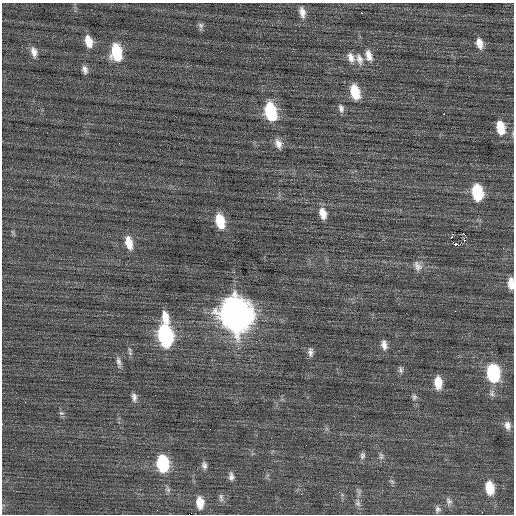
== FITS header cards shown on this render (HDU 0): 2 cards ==
NAXIS1  =                  512 / Axis length
NAXIS2  =                  512 / Axis length

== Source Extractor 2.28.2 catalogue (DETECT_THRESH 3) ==
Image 512 x 512 px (HDU 0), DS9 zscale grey, 1 PNG px = 1 image px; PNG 516 x 516 px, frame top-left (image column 1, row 512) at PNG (2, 3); no overlay
Background 0.0934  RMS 0.74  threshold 2.21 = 3 sigma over >= 5 px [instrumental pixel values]
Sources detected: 57; all 57 listed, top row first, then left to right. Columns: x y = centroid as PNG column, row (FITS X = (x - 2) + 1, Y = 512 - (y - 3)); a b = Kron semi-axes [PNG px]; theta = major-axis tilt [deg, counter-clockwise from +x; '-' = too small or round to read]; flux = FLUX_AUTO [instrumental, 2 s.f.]
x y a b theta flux
302 12 15 8 -78 370
361 13 2 2 - 290
201 26 11 6 -89 150
88 41 14 8 -74 690
479 43 14 9 -74 450
34 52 15 8 -76 360
116 52 16 10 -84 2400
369 55 16 9 -75 490
351 57 14 8 -67 380
359 59 16 9 -70 390
85 70 10 7 -75 240
355 92 15 8 -74 1300
341 108 11 7 -78 200
270 111 15 9 -76 3500
444 114 2 2 - 280
500 128 15 9 -79 1100
278 144 13 9 -69 360
477 192 13 9 -80 2600
323 213 13 8 -74 550
220 221 14 8 -76 1500
13 232 7 4 -70 81
465 235 3 2 - 5600
451 237 2 2 - 4600
465 240 3 2 - 36
129 243 16 8 -77 740
455 244 3 2 - 87
417 266 14 10 -64 370
511 284 12 6 -87 520
235 314 17 13 -77 79000
165 318 16 9 -76 700
165 336 15 9 -79 8200
384 345 13 7 -79 310
130 350 8 5 -70 120
310 352 13 7 -86 220
119 362 16 6 -80 220
401 370 9 6 88 150
493 373 14 10 -82 4300
438 383 14 8 -88 750
492 393 11 7 -84 220
134 397 12 7 -84 220
414 397 9 7 76 150
25 402 2 2 - 21
61 413 8 5 -18 110
2 424 3 2 - 71
507 425 11 8 -78 290
362 456 10 7 78 160
381 456 10 6 -84 160
162 463 13 9 -83 3500
204 465 10 7 -73 190
231 476 11 6 -84 210
392 481 7 4 -20 89
489 488 13 9 -81 1100
221 498 12 5 -86 150
449 501 11 8 -64 200
200 503 12 8 -85 760
358 503 12 7 -83 240
438 509 9 7 85 160
At the frame edge (FLAGS 8, measured only in part): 2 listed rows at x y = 511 284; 2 424